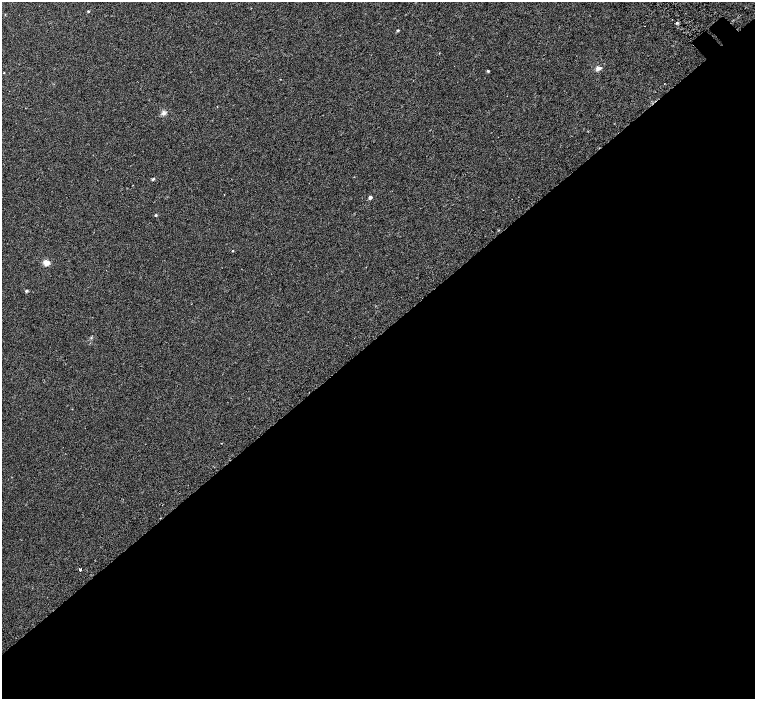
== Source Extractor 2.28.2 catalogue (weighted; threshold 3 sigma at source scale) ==
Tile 15 of 4 x 4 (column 3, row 4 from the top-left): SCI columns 3077-4581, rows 305-1698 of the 6147 x 6119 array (HDU 1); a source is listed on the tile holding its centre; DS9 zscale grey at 2 x 2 block average (1 PNG px = mean of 2 x 2 image px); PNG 757 x 701 px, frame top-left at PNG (2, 2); no overlay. Shown black and unused: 52% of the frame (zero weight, under 2 of 3 exposures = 4% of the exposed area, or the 3 px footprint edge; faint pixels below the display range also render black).
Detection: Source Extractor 2.28.2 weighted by HDU 2 'WHT'; one run over the whole footprint, this tile lists its part. Background 0.0488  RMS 0.012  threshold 0.0518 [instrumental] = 3 sigma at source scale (4.5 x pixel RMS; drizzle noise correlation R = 1.50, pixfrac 1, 0.0396/0.0396 arcsec/px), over >= 5 px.
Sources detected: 15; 2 cosmic-ray / hot-pixel residue — not listed; the other 13 listed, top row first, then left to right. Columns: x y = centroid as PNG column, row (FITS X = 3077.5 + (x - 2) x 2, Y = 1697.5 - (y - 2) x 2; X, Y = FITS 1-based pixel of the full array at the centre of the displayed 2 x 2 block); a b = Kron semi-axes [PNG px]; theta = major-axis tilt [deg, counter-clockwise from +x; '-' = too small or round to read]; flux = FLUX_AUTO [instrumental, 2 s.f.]
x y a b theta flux
88 11 3 2 - 2.3
398 30 3 2 - 3.6
598 68 6 4 16 9.4
488 71 4 3 - 2.4
4 73 2 2 - 1.2
164 113 6 5 - 7.8
153 179 3 3 - 3.9
370 197 3 3 - 7.3
156 215 3 3 - 2.8
232 251 3 2 - 1.3
46 262 6 5 - 17
26 291 4 3 - 3.2
80 570 2 2 - 33